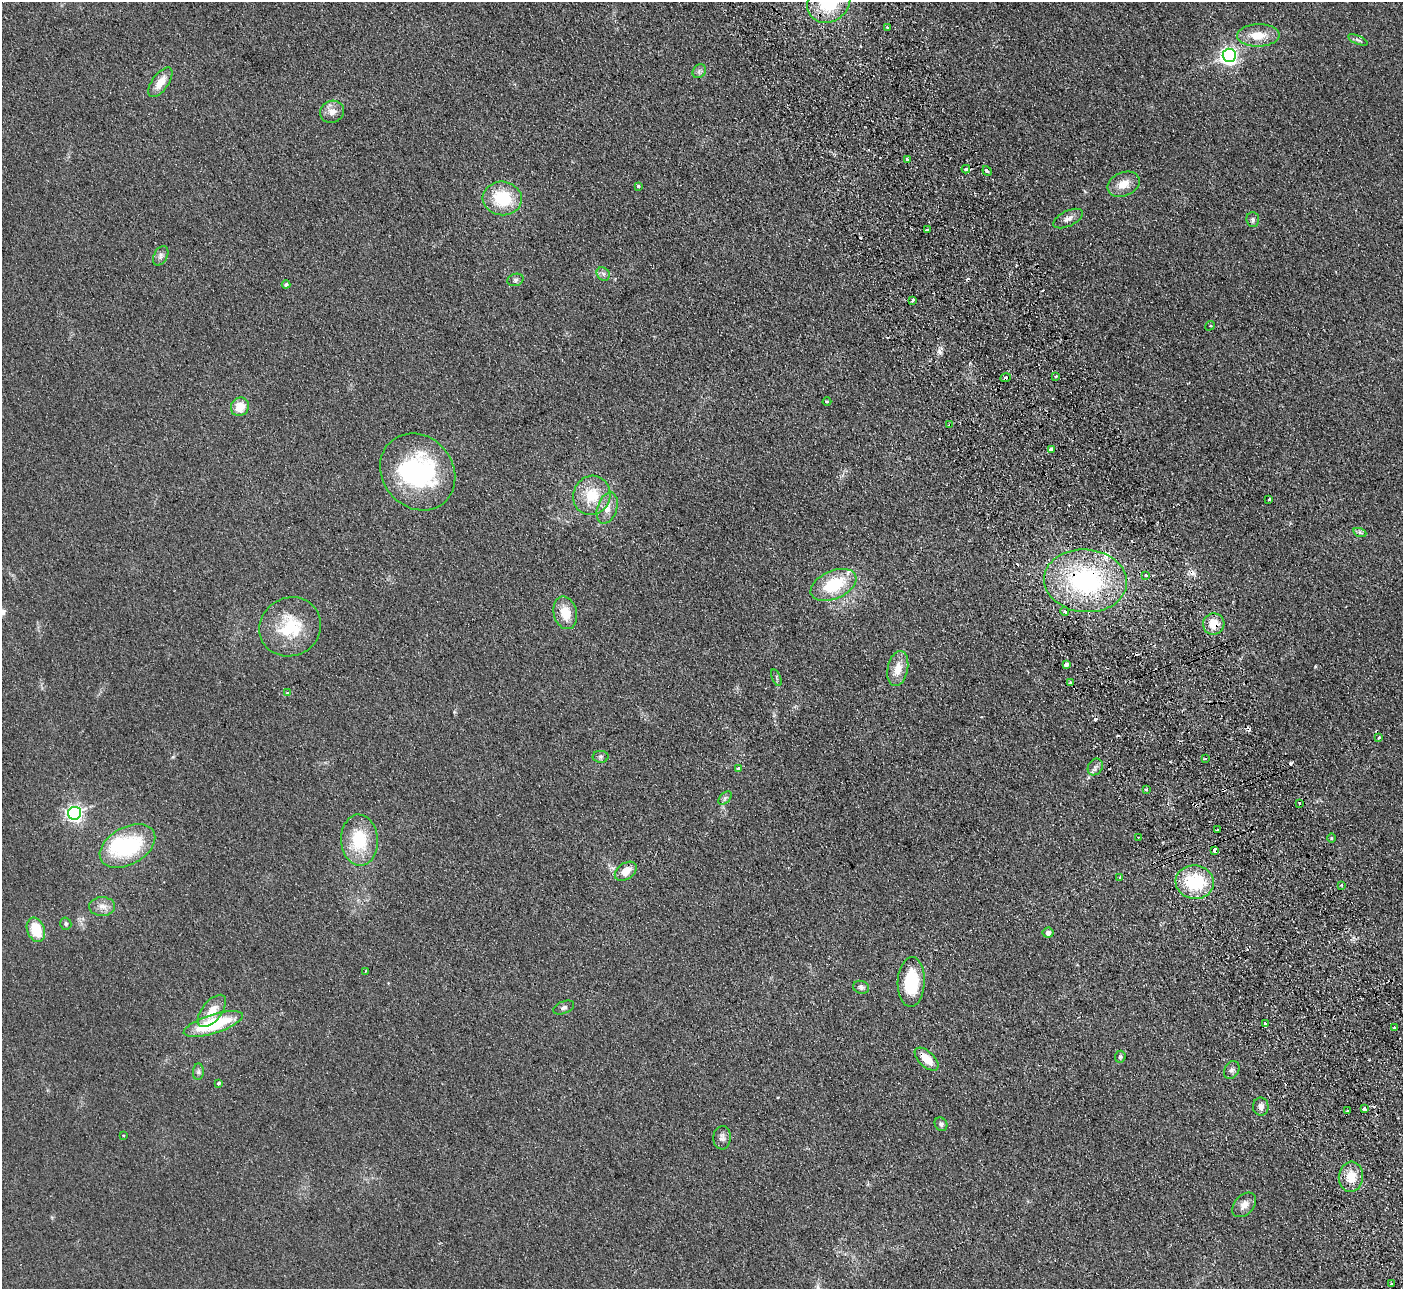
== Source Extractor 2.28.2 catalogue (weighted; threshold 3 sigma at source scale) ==
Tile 6 of 4 x 4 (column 2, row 2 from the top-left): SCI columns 1455-2855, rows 2757-4043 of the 5710 x 5643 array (HDU 1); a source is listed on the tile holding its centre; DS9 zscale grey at full resolution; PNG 1405 x 1291 px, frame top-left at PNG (2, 2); each listed source drawn as its Kron ellipse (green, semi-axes under 4 px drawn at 4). Shown black and unused: <1% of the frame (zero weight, under 2 of 3 exposures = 3% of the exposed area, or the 3 px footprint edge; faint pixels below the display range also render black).
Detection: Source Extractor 2.28.2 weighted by HDU 2 'WHT'; one run over the whole footprint, this tile lists its part. Background 0.0981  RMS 0.01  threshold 0.0467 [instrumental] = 3 sigma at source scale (4.5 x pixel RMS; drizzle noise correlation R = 1.50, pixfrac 1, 0.05/0.05 arcsec/px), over >= 5 px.
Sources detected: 107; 2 inside a brighter object's white glare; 12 cosmic-ray / hot-pixel residue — neither listed nor drawn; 2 inside a brighter listed object's ellipse — not listed separately; the other 91 listed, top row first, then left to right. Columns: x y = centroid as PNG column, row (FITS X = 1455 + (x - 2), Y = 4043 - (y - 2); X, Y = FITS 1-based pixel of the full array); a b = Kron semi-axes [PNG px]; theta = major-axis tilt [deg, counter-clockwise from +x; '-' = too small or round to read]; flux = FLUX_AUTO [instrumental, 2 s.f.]
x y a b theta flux
829 2 23 19 42 68
888 27 3 2 - 1.3
1258 35 21 11 1 19
1358 40 10 4 -24 2.5
1229 55 7 6 - 400
699 71 7 6 - 2.9
160 82 17 8 54 13
332 112 12 11 - 9.1
907 159 3 3 - 2.2
966 169 4 3 - 2.9
987 171 5 3 - 2.9
1124 184 17 11 23 13
638 186 3 3 - 1.4
502 198 19 17 -5 44
1068 218 16 7 26 5.4
1253 220 7 6 - 2.4
928 230 3 3 - 10
161 256 10 6 61 3.5
603 274 7 6 - 2.9
515 280 8 6 17 2.8
286 284 4 4 - 1.7
913 300 4 3 - 4.8
1210 326 5 4 - 1.3
1056 376 3 2 - 1.5
1006 378 5 3 - 7.1
827 401 4 3 - 1.1
240 407 9 8 - 15
950 425 4 2 - 1.4
1051 450 4 3 - 7.1
418 472 41 35 -51 140
592 495 20 18 67 30
1269 499 3 3 - 2
607 508 16 10 72 9.8
1360 533 7 4 -19 2
1146 575 4 4 - 2.7
1085 581 41 31 -5 150
833 585 24 14 24 46
1065 611 4 4 - 1.8
565 613 16 11 -77 18
1214 624 11 10 - 14
290 627 31 29 29 49
1066 665 4 3 - 3.6
898 669 18 10 79 15
776 678 9 3 -69 1.5
1071 683 3 3 - 5.7
288 692 4 3 - 8.3
1379 738 3 3 - 4.1
601 757 8 6 2 2.6
1205 759 3 2 - 1.4
1095 767 9 7 57 3.5
738 768 3 3 - 11
1146 789 3 2 - 1.8
725 798 8 5 46 2.2
1299 803 3 3 - 2.3
74 813 6 6 - 330
1218 830 3 2 - 2.5
1138 837 2 2 - 0.76
1331 838 5 3 - 0.88
359 840 26 18 -86 44
127 846 30 18 29 84
1215 850 4 3 - 5.4
626 871 12 8 35 12
1119 877 4 3 - 2.4
1195 882 19 16 -9 56
1341 885 3 3 - 1.5
102 906 13 9 1 7.3
66 924 6 5 - 1.8
36 930 12 8 -69 28
1048 933 5 5 - 4.6
365 971 3 2 - 0.86
911 982 25 13 88 52
861 987 8 6 -13 2.8
564 1008 11 6 22 3
212 1011 19 10 51 15
1265 1023 4 3 - 6.6
213 1024 31 9 17 66
1394 1028 3 3 - 5.1
1120 1057 6 5 - 1.8
927 1059 14 7 -43 17
1232 1070 9 7 58 3.1
198 1072 8 5 86 2.7
218 1083 3 3 - 5.5
1261 1107 9 7 -84 5.1
1364 1109 4 3 - 5.2
1347 1111 3 3 - 2.4
941 1124 7 6 - 2.7
123 1135 4 2 - 0.69
722 1138 11 9 87 4.4
1351 1177 15 12 84 16
1244 1205 14 9 47 7.9
1392 1284 2 2 - 1.1
Overlapping masked pixels (flux is a lower limit): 7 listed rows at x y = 1006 378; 950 425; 1051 450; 1085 581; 1214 624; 1215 850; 927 1059
Isophote crosses this tile's border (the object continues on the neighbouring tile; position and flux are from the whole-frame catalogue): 1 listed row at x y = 829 2
Unlisted compact peaks at least as high as the median listed source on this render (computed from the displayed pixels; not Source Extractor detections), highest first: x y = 939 351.